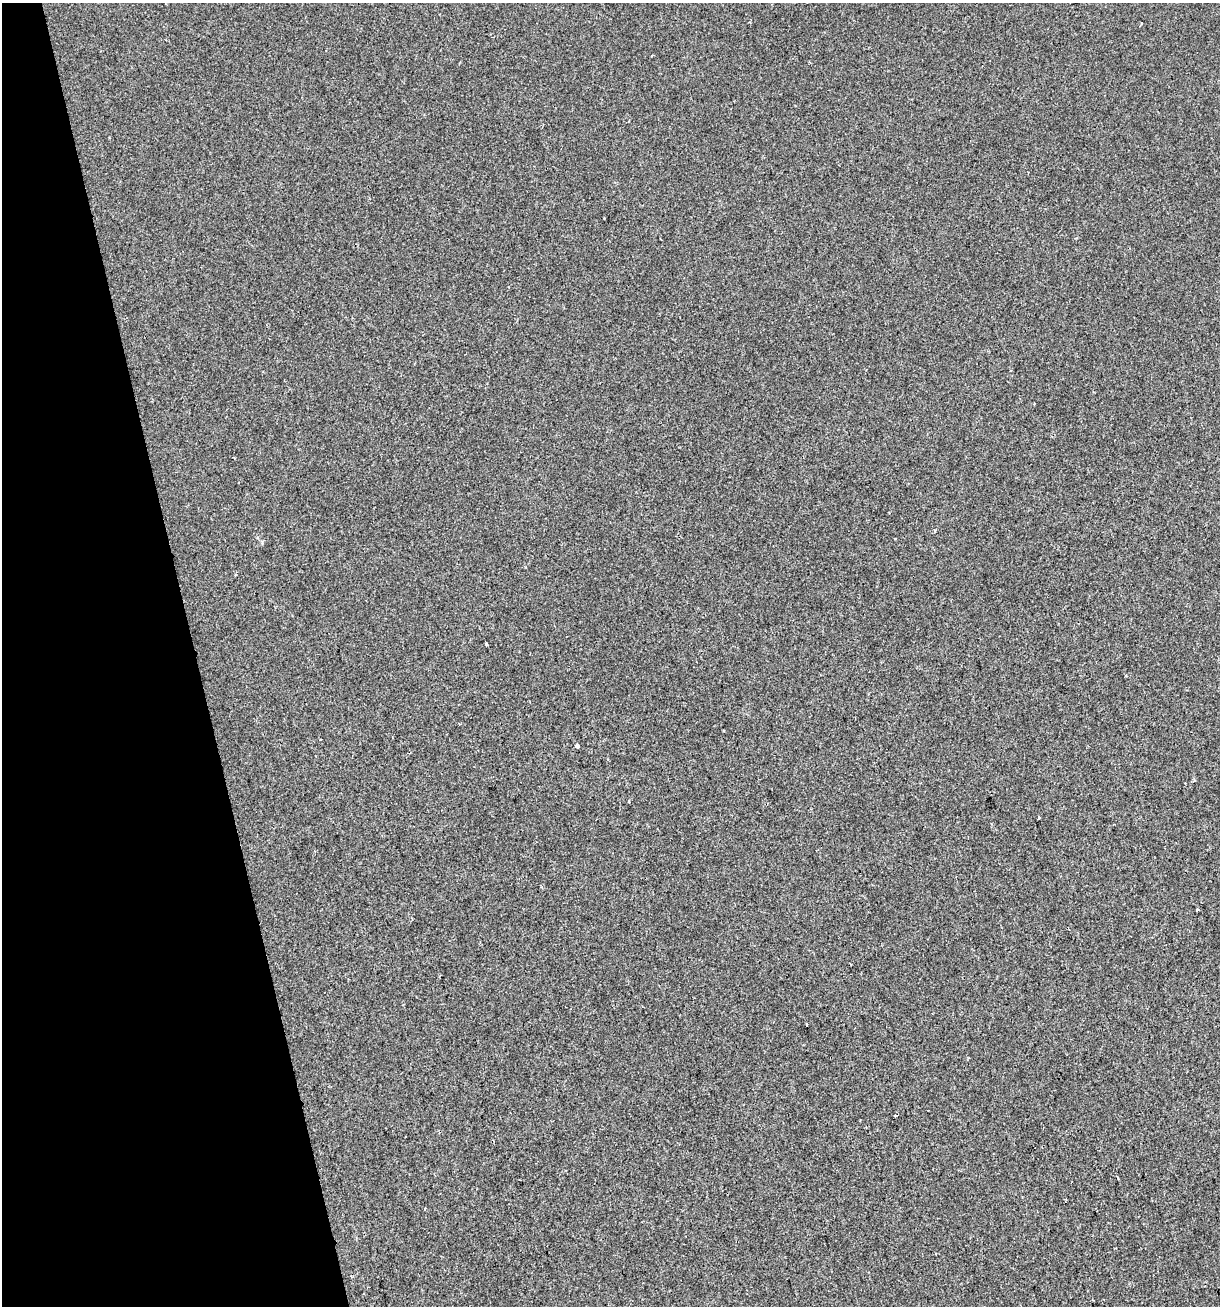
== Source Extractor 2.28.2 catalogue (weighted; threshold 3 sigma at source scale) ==
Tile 5 of 4 x 4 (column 1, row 2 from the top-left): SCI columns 51-1268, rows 2609-3912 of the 5022 x 5216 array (HDU 1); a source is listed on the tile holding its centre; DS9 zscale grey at full resolution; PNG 1222 x 1308 px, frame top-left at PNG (2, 3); no overlay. Shown black and unused: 16% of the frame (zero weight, under 2 of 3 exposures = <1% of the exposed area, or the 3 px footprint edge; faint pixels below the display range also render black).
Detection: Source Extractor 2.28.2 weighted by HDU 2 'WHT'; one run over the whole footprint, this tile lists its part. Background 5.62e-04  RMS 0.0042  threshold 0.0189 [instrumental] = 3 sigma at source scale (4.5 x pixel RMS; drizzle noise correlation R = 1.50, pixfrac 1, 0.0396/0.0396 arcsec/px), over >= 5 px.
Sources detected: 9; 1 cosmic-ray / hot-pixel residue — not listed; the other 8 listed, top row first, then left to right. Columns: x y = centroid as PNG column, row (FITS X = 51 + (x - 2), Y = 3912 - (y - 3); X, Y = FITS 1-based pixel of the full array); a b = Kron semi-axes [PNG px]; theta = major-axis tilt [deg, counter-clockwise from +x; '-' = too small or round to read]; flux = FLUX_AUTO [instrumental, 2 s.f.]
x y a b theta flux
1141 23 3 3 - 2.3
486 643 3 2 - 0.33
1126 676 3 2 - 0.42
577 746 4 4 - 2.3
1038 817 3 3 - 2.3
1197 910 3 3 - 0.54
806 1025 4 3 - 1.5
895 1116 3 2 - 0.77